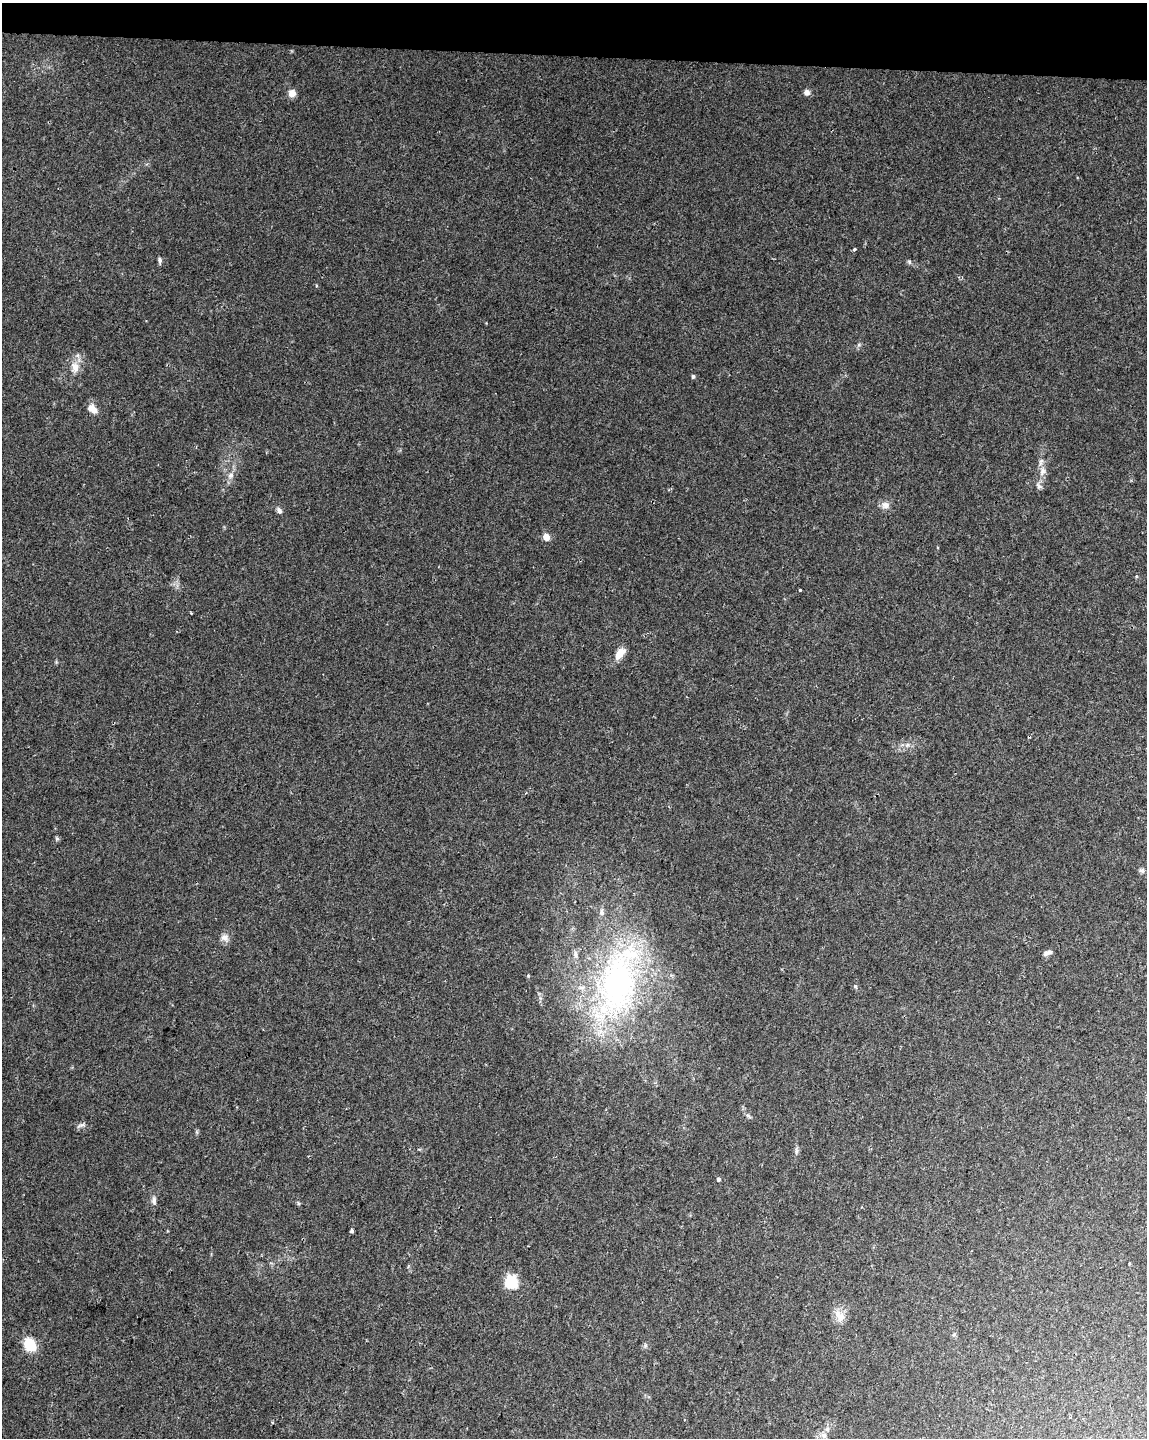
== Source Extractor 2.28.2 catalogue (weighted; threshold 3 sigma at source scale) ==
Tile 2 of 4 x 3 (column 2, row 1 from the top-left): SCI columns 1146-2290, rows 3098-4533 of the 4587 x 4817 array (HDU 1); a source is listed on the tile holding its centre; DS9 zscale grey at full resolution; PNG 1149 x 1440 px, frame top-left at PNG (2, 3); no overlay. Shown black and unused: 4% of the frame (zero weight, under 2 of 3 exposures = <1% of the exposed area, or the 3 px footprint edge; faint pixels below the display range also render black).
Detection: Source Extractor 2.28.2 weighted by HDU 2 'WHT'; one run over the whole footprint, this tile lists its part. Background 0.0309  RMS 0.0044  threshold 0.0199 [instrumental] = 3 sigma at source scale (4.5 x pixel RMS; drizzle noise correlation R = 1.50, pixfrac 1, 0.0396/0.0396 arcsec/px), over >= 5 px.
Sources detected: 41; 1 cosmic-ray / hot-pixel residue — not listed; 3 inside a brighter listed object's ellipse — not listed separately; the other 37 listed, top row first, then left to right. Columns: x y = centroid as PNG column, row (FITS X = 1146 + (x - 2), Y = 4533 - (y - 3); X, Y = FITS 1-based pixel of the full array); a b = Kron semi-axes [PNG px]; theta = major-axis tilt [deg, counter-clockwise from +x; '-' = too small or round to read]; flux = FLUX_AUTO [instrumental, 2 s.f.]
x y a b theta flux
807 92 6 6 - 1.9
292 93 8 8 - 2.9
854 249 3 3 - 1.2
160 260 8 5 -82 1
909 261 6 4 -19 0.66
75 367 14 10 -80 4
693 376 4 4 - 0.94
92 409 13 9 -48 3.2
1042 471 15 8 78 3.2
231 475 8 7 - 1.9
1039 486 10 5 -36 1.2
885 505 11 9 22 2.4
279 510 8 5 -53 1.3
546 537 5 4 - 7.1
800 590 3 3 - 1.8
191 613 3 2 - 0.34
620 653 16 9 51 4.6
907 745 6 4 71 0.79
526 793 4 3 - 0.4
57 839 6 5 - 0.68
1142 870 7 6 - 1
225 938 12 9 -44 2.4
1047 953 13 5 21 1.5
617 984 99 51 78 120
855 986 5 4 - 0.78
748 1116 10 4 -34 0.81
81 1125 12 3 20 0.93
796 1151 12 4 90 1.2
718 1179 4 4 - 0.94
154 1200 12 6 -88 1.7
298 1203 6 3 -71 0.54
351 1231 4 3 - 1.2
511 1282 8 8 - 21
839 1316 19 11 -54 4.4
30 1345 9 8 - 18
272 1422 3 3 - 0.47
824 1436 9 8 - 2